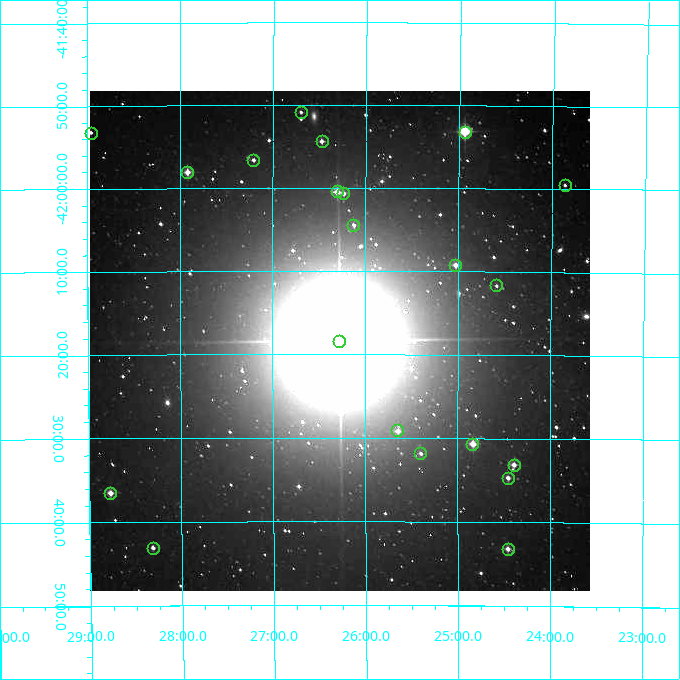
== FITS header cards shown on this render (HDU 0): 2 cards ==
NAXIS1  =                  500
NAXIS2  =                  500

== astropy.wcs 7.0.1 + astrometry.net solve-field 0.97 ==
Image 500 x 500 px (HDU 0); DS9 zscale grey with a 90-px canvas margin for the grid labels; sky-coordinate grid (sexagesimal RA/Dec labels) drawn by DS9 from the SOLVED WCS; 21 Tycho-2 reference stars matched to detected sources circled (green)
Header WCS: none
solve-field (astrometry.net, Tycho-2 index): SOLVED blind (the file carries no WCS)
Solved WCS: RA---TAN-SIP/DEC--TAN-SIP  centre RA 00:26:16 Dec -42:18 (6.57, -42.31 deg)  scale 7.19 arcsec/px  FOV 59.9' x 60.0'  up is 0 deg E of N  parity normal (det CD < 0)
(file carries no celestial WCS; the grid is the blind solution)
Tycho-2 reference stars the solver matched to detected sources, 21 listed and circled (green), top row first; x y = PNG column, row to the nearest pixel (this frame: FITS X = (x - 90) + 1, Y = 500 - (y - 91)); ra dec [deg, ICRS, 3 dp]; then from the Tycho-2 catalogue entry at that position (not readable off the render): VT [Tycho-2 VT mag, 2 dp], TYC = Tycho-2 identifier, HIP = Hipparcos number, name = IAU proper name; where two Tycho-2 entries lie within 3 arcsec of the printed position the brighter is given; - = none
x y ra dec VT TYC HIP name
301 112 6.675 -41.848 11.31 7528-587-1 - -
465 132 6.235 -41.886 7.70 7527-922-1 1970 -
91 133 7.240 -41.887 11.44 7528-873-1 - -
322 141 6.619 -41.906 10.55 7527-446-1 - -
253 160 6.802 -41.943 11.11 7528-183-1 - -
187 172 6.980 -41.967 9.44 7528-430-1 - -
565 185 5.965 -41.992 11.37 7527-853-1 - -
337 191 6.578 -42.007 9.36 7527-725-1 - -
343 193 6.559 -42.011 10.74 7527-693-1 - -
353 225 6.532 -42.074 11.37 7527-956-1 - -
455 265 6.258 -42.153 10.03 7527-777-1 - -
496 285 6.147 -42.194 11.32 7527-509-1 - -
339 341 6.571 -42.306 2.50 7527-1031-1 2081 Ankaa
397 430 6.413 -42.485 10.78 7527-773-1 - -
472 444 6.209 -42.511 9.30 7530-476-1 - -
420 453 6.350 -42.530 11.40 7530-510-1 - -
514 465 6.098 -42.552 10.08 7530-482-1 - -
508 478 6.113 -42.578 10.69 7530-471-1 - -
110 493 7.193 -42.608 9.69 7531-91-1 - -
153 548 7.079 -42.718 10.91 7531-20-1 - -
508 549 6.113 -42.720 10.35 7530-517-1 - -